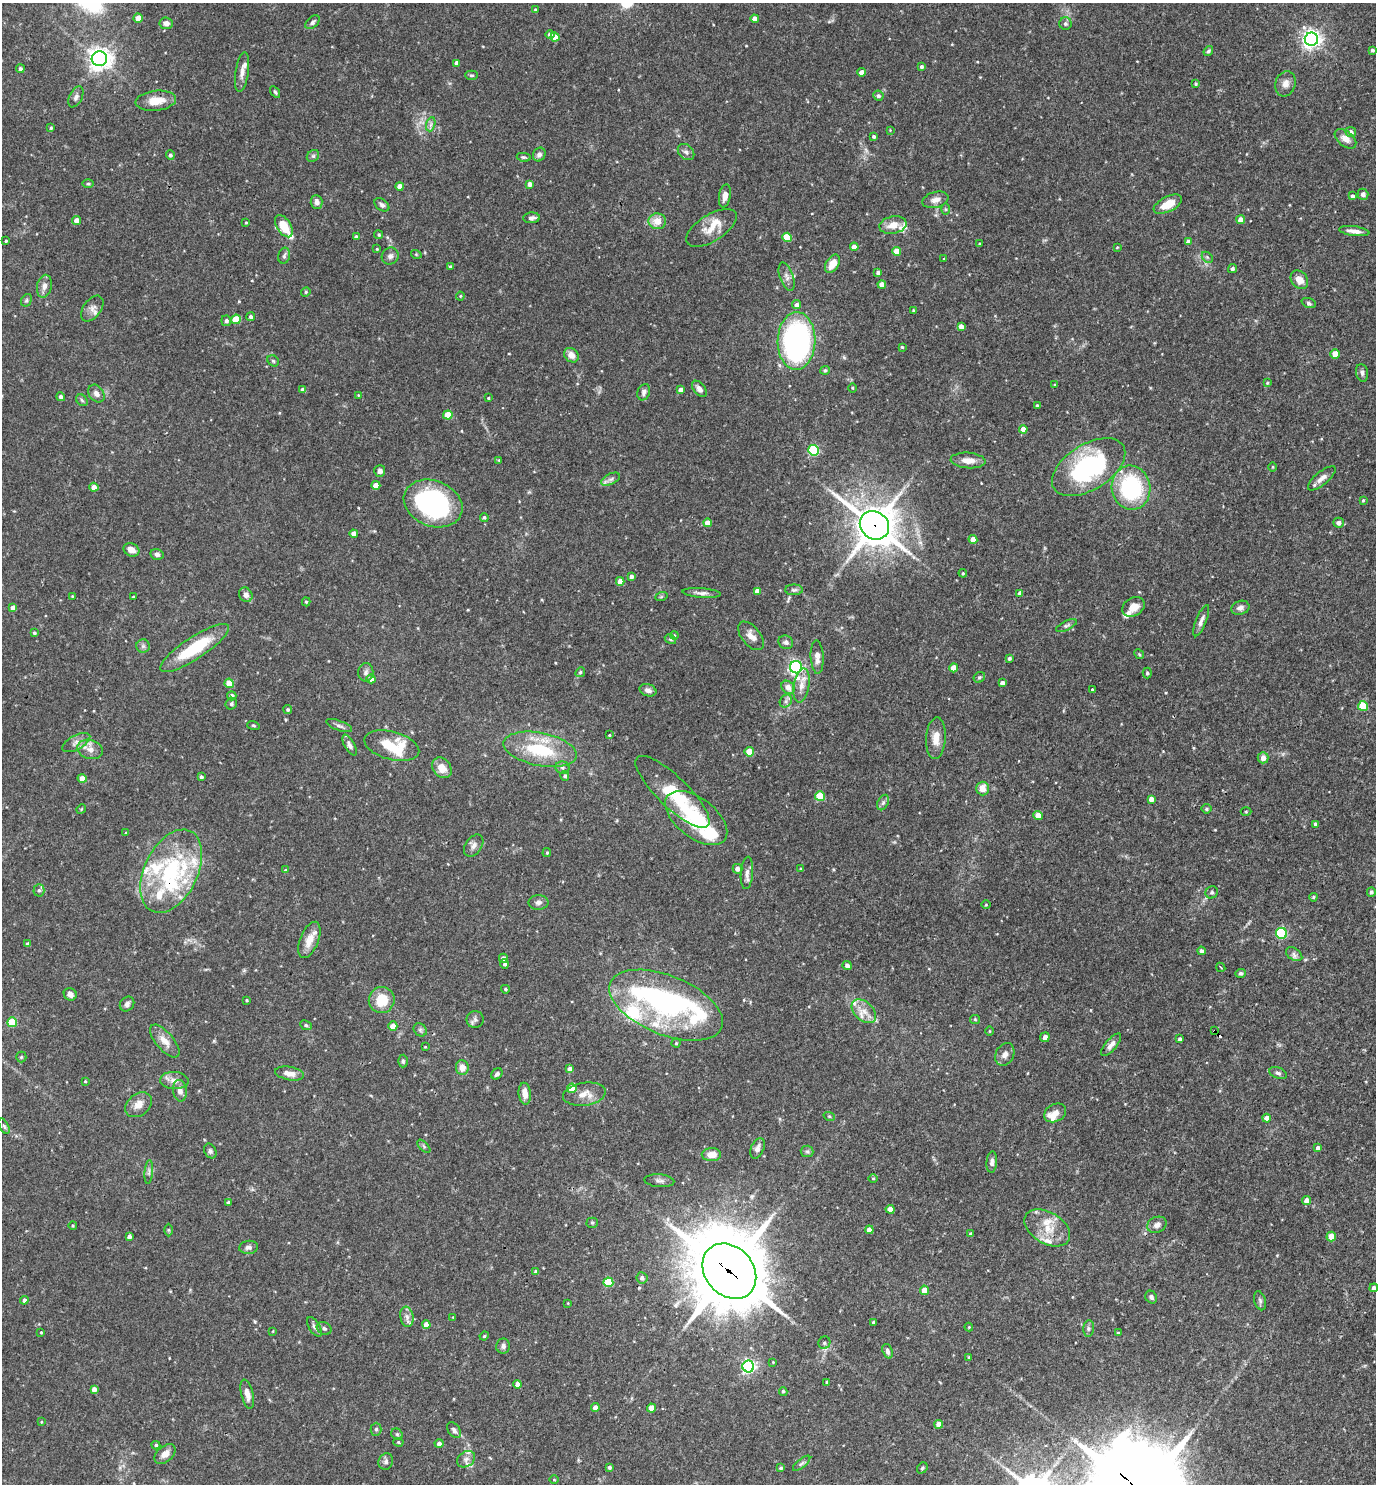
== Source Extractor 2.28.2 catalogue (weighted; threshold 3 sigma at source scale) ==
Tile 6 of 4 x 4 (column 2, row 2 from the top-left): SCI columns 1523-2896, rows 2967-4448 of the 5936 x 5931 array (HDU 1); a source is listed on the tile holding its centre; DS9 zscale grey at full resolution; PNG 1378 x 1486 px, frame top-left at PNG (2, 3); each listed source drawn as its Kron ellipse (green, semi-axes under 4 px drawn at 4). Shown black and unused: <1% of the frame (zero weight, under 3 of 4 exposures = <1% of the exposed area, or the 3 px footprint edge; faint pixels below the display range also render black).
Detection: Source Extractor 2.28.2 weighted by HDU 2 'WHT'; one run over the whole footprint, this tile lists its part. Background 0.0682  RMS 0.0034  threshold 0.0154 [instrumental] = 3 sigma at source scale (4.5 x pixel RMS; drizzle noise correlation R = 1.50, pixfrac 1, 0.05/0.05 arcsec/px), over >= 5 px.
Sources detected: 368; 2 inside a brighter object's white glare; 1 cosmic-ray / hot-pixel residue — neither listed nor drawn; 23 inside a brighter listed object's ellipse — not listed separately; the other 342 listed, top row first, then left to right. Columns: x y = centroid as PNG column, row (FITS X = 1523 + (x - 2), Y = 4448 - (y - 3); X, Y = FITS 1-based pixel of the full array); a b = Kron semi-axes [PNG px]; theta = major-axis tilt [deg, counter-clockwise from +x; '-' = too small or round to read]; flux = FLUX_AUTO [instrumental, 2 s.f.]
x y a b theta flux
535 9 4 3 - 0.27
138 18 4 4 - 3.6
755 19 4 4 - 2.6
313 22 8 5 42 0.99
166 23 7 6 - 1.8
1065 24 6 6 - 0.75
550 35 4 4 - 1.5
555 37 4 4 - 2.8
1311 39 6 6 - 160
1372 50 3 3 - 0.74
1208 51 5 3 - 0.57
99 59 7 7 - 260
456 63 4 4 - 1.7
921 67 4 4 - 0.76
20 69 4 4 - 0.81
242 72 20 6 81 2.3
862 72 4 4 - 2
471 75 6 4 -1 0.53
1196 84 3 3 - 0.37
1285 84 13 10 72 2.4
275 92 6 3 -57 0.54
878 96 5 5 - 0.81
76 97 11 6 64 1.2
156 101 20 10 7 5.8
431 124 7 4 71 0.85
51 128 4 3 - 0.4
890 130 3 3 - 0.24
1351 132 5 5 - 1.9
874 137 4 3 - 0.58
1345 139 12 7 -39 2.4
686 152 9 7 -44 1.1
539 154 7 6 - 1.2
170 155 5 4 - 0.77
313 156 6 5 - 0.67
524 157 7 4 -9 0.52
88 184 5 3 - 0.41
530 184 4 4 - 1.6
400 186 4 4 - 2.4
1363 194 5 5 - 1.1
725 196 12 6 80 2.7
1352 196 4 4 - 0.88
935 200 13 8 16 2.3
317 202 7 6 - 1.4
1168 204 15 7 26 5.5
382 205 8 5 -36 1
945 209 6 4 -89 0.41
531 218 8 5 3 1.1
1241 220 4 4 - 2.9
76 221 4 4 - 2.3
657 221 9 8 - 4.1
246 223 3 3 - 0.29
893 225 14 8 11 4
284 226 12 7 -57 6.5
711 228 28 13 32 5.8
1354 231 15 5 -7 2.1
379 235 4 4 - 0.49
356 237 4 4 - 0.97
787 237 5 4 - 9.9
6 241 3 2 - 0.37
1188 242 4 4 - 1.4
979 244 4 3 - 0.38
854 247 4 4 - 2.6
1117 247 3 3 - 0.27
377 249 4 3 - 0.28
897 251 4 4 - 5.2
416 254 5 3 - 0.28
284 256 8 6 75 0.77
390 256 9 8 - 1.3
1207 257 6 4 -45 0.6
944 259 2 2 - 0.3
832 264 10 6 58 4.7
450 266 4 3 - 0.57
1232 269 5 4 - 0.58
878 273 4 3 - 0.93
787 277 15 7 -71 1.8
1299 280 10 7 -51 3.2
882 284 4 4 - 2.6
44 286 11 7 77 1.9
306 292 5 4 - 0.47
460 296 4 4 - 0.33
26 300 7 5 60 0.6
1309 303 7 4 -21 0.75
797 305 4 4 - 1.2
92 309 15 9 53 2.1
913 310 3 3 - 0.28
251 317 4 4 - 0.75
236 319 5 4 - 8.9
226 321 5 5 - 0.93
961 326 4 4 - 2.1
796 341 29 19 88 74
902 347 4 3 - 0.37
1335 354 4 4 - 3.9
571 355 8 6 -45 2.4
273 361 6 5 - 0.62
825 370 5 4 - 0.45
1362 373 9 6 -78 0.98
1267 383 4 4 - 0.42
1055 385 4 3 - 0.3
852 388 4 3 - 0.31
699 389 9 5 -50 1.7
303 390 4 4 - 2.1
681 390 4 4 - 1.7
644 392 8 6 68 1.1
96 394 9 7 -53 1.7
358 395 3 3 - 0.24
61 397 4 4 - 1.2
488 398 3 2 - 0.32
82 400 6 5 - 0.63
1037 406 4 3 - 0.48
448 415 4 4 - 7.7
1023 429 4 4 - 3.1
814 450 5 5 - 27
499 460 3 3 - 0.27
968 460 17 8 -4 3.2
1089 467 41 22 32 47
1273 467 4 3 - 0.28
380 471 6 5 - 1.3
1322 478 17 6 39 2.3
611 479 10 5 26 1.2
376 485 4 4 - 3.5
94 487 4 4 - 2.1
1131 488 22 19 -82 35
1363 500 4 3 - 0.36
433 503 30 22 -22 58
484 517 4 4 - 0.56
707 523 4 4 - 2.7
1339 523 5 5 - 1.5
874 525 15 13 -40 850
354 534 4 4 - 3
973 539 4 4 - 2.9
131 550 8 6 -26 2.7
157 554 7 5 -13 1.1
963 573 4 4 - 0.4
631 576 4 4 - 1.1
620 581 4 4 - 2.7
794 590 9 5 1 0.79
757 591 4 4 - 2.5
702 593 19 5 -5 1.5
1020 593 4 4 - 1.7
246 595 7 6 - 1.6
72 596 3 3 - 0.32
133 597 4 4 - 0.37
661 597 6 4 19 0.43
306 602 4 4 - 0.46
1133 607 12 9 29 3.5
13 608 4 4 - 2.3
1240 608 9 7 17 1.4
1201 621 17 5 68 1.6
1066 625 11 4 25 0.86
34 633 4 4 - 0.56
674 635 4 3 - 0.33
751 636 17 9 -50 3
670 639 6 3 -30 0.4
786 642 7 6 - 1.1
143 646 7 7 - 0.89
194 648 40 11 33 18
1139 654 5 4 - 0.39
817 657 17 6 -87 2
1009 658 4 3 - 0.72
796 667 6 6 - 57
954 668 4 4 - 3.9
366 672 9 7 82 1.2
580 672 5 4 - 0.47
1147 673 5 4 - 0.52
979 677 6 5 - 0.54
371 679 4 4 - 2.2
229 683 4 4 - 6.3
1002 683 4 4 - 1.7
801 685 17 8 81 3.2
788 687 7 6 - 2.4
1092 689 3 3 - 0.8
648 690 8 6 -18 1.4
232 696 5 4 - 1.7
786 701 7 5 49 0.93
231 704 6 5 - 0.74
1363 706 5 5 - 12
288 710 4 4 - 0.59
253 725 6 3 -19 0.37
339 726 13 5 -20 1.1
609 735 4 3 - 0.35
936 738 21 10 86 4.1
76 742 15 7 29 1.9
350 745 11 5 -62 1.3
392 746 28 14 -15 16
90 749 13 9 -18 2.7
540 749 37 16 -11 20
749 752 4 4 - 6.9
1263 758 6 5 - 2.3
442 768 11 9 -51 4.2
562 768 7 6 - 0.92
565 776 5 4 - 0.64
201 777 4 3 - 0.71
82 778 4 4 - 3.4
983 788 7 6 - 3.3
672 792 49 15 -44 16
820 796 5 5 - 10
1151 799 4 4 - 1.7
883 803 8 5 63 0.81
81 809 5 4 - 0.36
1206 809 5 5 - 0.61
1246 812 5 3 - 0.31
1038 816 4 4 - 4.8
696 818 36 19 -38 22
1315 824 4 3 - 0.84
126 833 4 3 - 0.34
474 846 12 8 54 1.7
547 853 4 4 - 0.41
737 869 5 5 - 2
801 869 4 3 - 0.37
285 870 4 4 - 0.39
171 871 44 26 64 34
747 873 16 6 86 1.9
39 890 6 5 - 0.81
1212 892 6 6 - 0.71
1371 892 5 4 - 0.76
1313 897 4 3 - 0.48
538 902 10 7 0 1.3
986 905 5 3 - 0.31
1281 933 5 5 - 30
309 940 19 9 68 4.4
27 944 4 3 - 0.91
1201 951 4 4 - 0.95
1294 954 9 5 -32 1.1
503 958 4 4 - 1.5
505 964 5 4 - 0.8
847 966 5 4 - 1.4
1221 967 5 3 - 0.35
1241 973 5 4 - 0.69
505 989 4 3 - 0.48
70 994 7 6 - 1.8
247 1000 3 3 - 0.37
382 1000 13 12 - 8.5
127 1004 8 6 48 1.1
666 1005 60 29 -22 56
864 1011 14 9 -43 3.6
975 1019 5 4 - 0.35
475 1020 8 8 - 1.2
12 1022 5 5 - 13
306 1025 6 4 -24 0.6
393 1026 5 4 - 3
420 1030 7 6 - 0.8
1215 1030 3 2 - 0.41
990 1031 4 3 - 0.27
1045 1037 5 4 - 1.3
1180 1039 4 3 - 0.96
165 1041 20 8 -50 3.6
676 1043 4 4 - 0.4
1111 1045 14 5 50 1.9
425 1047 3 3 - 0.27
1005 1054 12 9 63 2
21 1057 5 5 - 0.45
403 1061 6 4 89 0.61
462 1068 7 6 - 3.1
570 1069 4 4 - 1.9
1278 1073 9 5 -22 0.88
290 1074 15 6 -10 3.1
497 1074 6 5 - 0.98
85 1081 3 3 - 0.31
174 1081 14 8 -5 2.6
572 1088 5 4 - 5.5
180 1091 11 7 -81 2
525 1094 11 6 -84 2.7
584 1094 21 11 8 4.5
138 1105 15 10 40 3.4
1055 1113 11 8 29 2.3
829 1116 6 3 -18 0.44
1267 1118 4 4 - 2.5
4 1126 8 4 -62 0.63
424 1146 8 3 -46 0.53
757 1148 11 6 67 1.6
1318 1148 4 4 - 1.1
210 1151 8 5 -63 0.8
807 1151 6 5 - 0.67
711 1155 9 6 2 3.5
992 1162 11 5 85 1.1
149 1172 12 3 85 0.8
873 1178 4 3 - 0.32
659 1181 15 6 -5 1.4
1307 1201 4 4 - 2.5
228 1203 4 3 - 0.74
890 1209 4 4 - 3.4
592 1223 5 5 - 0.52
1157 1225 10 8 24 1.7
73 1226 4 3 - 0.33
1047 1228 25 15 -31 7.5
168 1230 6 4 -89 0.41
869 1230 4 4 - 2.7
971 1234 4 3 - 0.71
129 1236 4 4 - 1
1331 1236 5 4 - 4.3
248 1247 9 6 5 1.3
729 1271 30 24 -48 2900
536 1272 4 4 - 1.3
642 1278 6 5 - 1.1
608 1282 5 5 - 13
1374 1288 4 4 - 0.92
924 1290 4 4 - 3.8
1151 1297 6 5 - 0.99
24 1300 4 4 - 1.1
1260 1301 10 5 -74 0.86
568 1303 4 2 - 0.22
407 1317 10 6 -80 1.5
453 1317 3 3 - 0.26
873 1322 3 3 - 0.45
426 1324 4 4 - 2.5
314 1327 11 5 -58 1.1
969 1327 4 4 - 0.33
324 1328 8 6 -27 0.88
1089 1328 8 5 85 0.84
273 1331 4 2 - 0.23
41 1332 3 3 - 0.31
1118 1333 4 4 - 0.38
484 1336 4 4 - 0.39
824 1343 6 5 - 0.78
503 1346 7 7 - 1.1
888 1351 7 5 -70 0.96
969 1357 4 3 - 0.32
773 1362 4 3 - 0.27
748 1366 6 6 - 75
827 1382 3 3 - 0.66
518 1384 4 4 - 2.5
94 1389 4 4 - 1.7
783 1391 4 4 - 0.65
247 1394 15 6 -77 2.1
595 1408 4 4 - 2
651 1408 4 4 - 4.9
41 1422 4 3 - 0.3
939 1424 4 4 - 3.6
376 1429 6 5 - 0.68
454 1430 9 5 -53 1.1
397 1434 6 5 - 0.56
398 1442 5 4 - 0.45
439 1443 4 4 - 1.3
156 1445 4 4 - 0.59
165 1454 12 7 40 2.7
466 1459 10 7 33 1.4
386 1461 8 7 - 1.1
802 1463 11 4 40 0.8
609 1467 3 3 - 0.7
781 1468 4 3 - 0.49
922 1468 6 5 - 0.6
554 1479 5 3 - 0.29
Overlapping masked pixels (flux is a lower limit): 3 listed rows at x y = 874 525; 1215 1030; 729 1271
Isophote crosses this tile's border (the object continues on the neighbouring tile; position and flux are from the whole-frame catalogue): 1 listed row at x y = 1374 1288